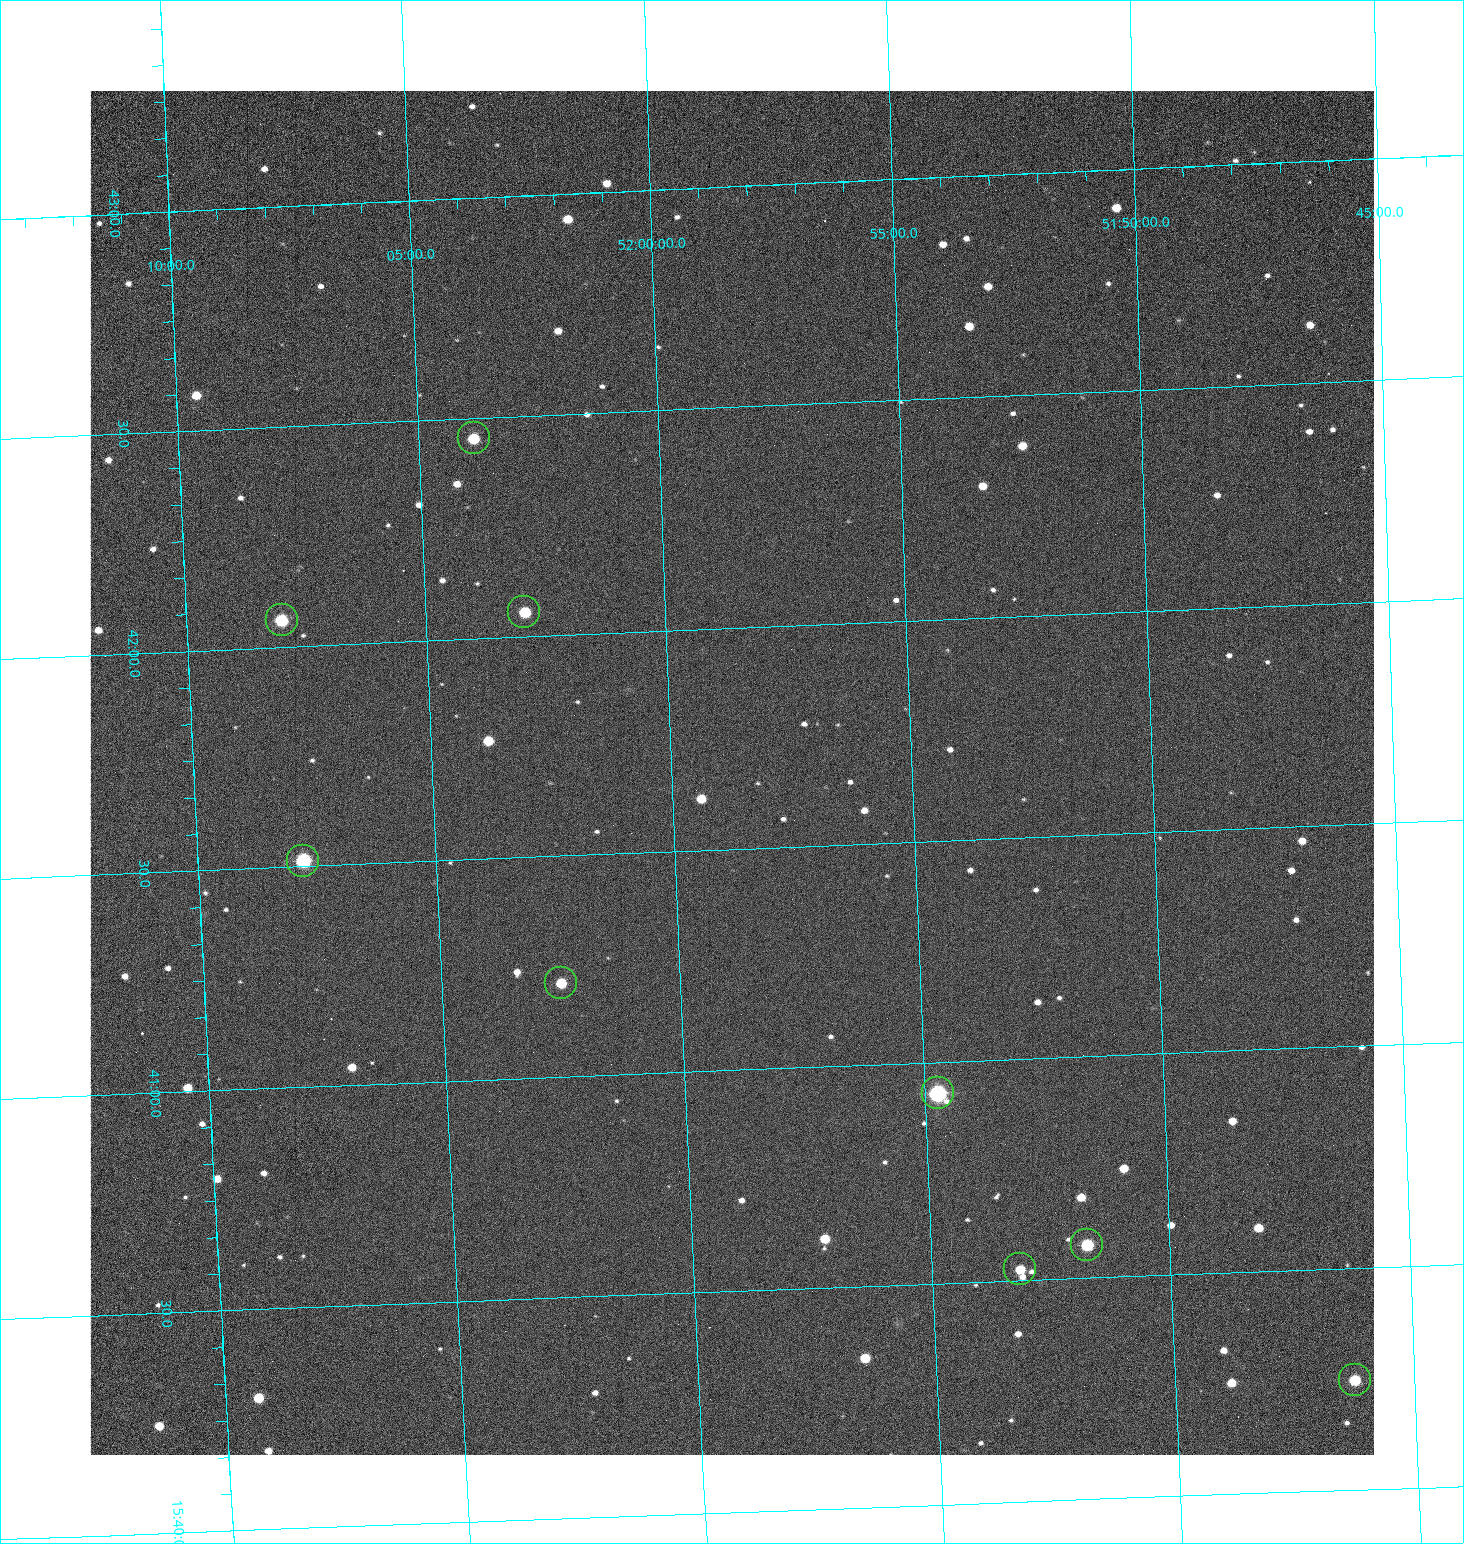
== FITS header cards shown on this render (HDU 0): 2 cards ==
NAXIS1  =                 1284 /fastest changing axis
NAXIS2  =                 1364 /next to fastest changing axis

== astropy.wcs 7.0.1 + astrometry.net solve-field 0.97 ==
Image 1284 x 1364 px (HDU 0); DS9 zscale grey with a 90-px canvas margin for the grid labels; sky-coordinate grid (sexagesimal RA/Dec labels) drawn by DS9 from the SOLVED WCS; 9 Tycho-2 reference stars matched to detected sources circled (green)
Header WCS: RA---TAN/DEC--TAN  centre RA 15:41:40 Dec +51:59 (235.42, +51.98 deg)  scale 1.26 arcsec/px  FOV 26.9' x 28.5'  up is +92 deg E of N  parity flipped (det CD > 0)
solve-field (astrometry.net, Tycho-2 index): VERIFIED the header's WCS against the Tycho-2 star catalogue (9 matches, 0 conflicts) and refined it, rather than solving blind
Solved WCS: RA---TAN-SIP/DEC--TAN-SIP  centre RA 15:41:40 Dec +51:59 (235.42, +51.98 deg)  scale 1.25 arcsec/px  FOV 26.8' x 28.5'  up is +92 deg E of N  parity flipped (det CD > 0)
The solver's refit moves the header's centre by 0.64 arcsec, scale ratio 0.9969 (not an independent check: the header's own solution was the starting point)
Tycho-2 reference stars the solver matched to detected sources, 9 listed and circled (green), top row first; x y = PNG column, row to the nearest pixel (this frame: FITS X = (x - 90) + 1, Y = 1364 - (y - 91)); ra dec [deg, ICRS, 3 dp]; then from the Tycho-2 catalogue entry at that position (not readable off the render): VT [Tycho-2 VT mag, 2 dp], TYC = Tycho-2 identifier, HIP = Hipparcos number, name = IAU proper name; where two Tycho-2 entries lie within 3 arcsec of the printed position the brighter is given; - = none
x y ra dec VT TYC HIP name
474 438 235.614 +52.064 11.61 3489-1132-1 - -
524 612 235.514 +52.049 11.19 3489-1407-1 - -
282 620 235.515 +52.133 11.12 3489-1380-1 - -
303 861 235.378 +52.130 9.31 3489-1322-1 76850 -
561 983 235.303 +52.042 11.52 3489-958-1 - -
938 1093 235.232 +51.912 9.59 3489-824-1 - -
1087 1245 235.143 +51.862 10.97 3489-1016-1 - -
1020 1269 235.131 +51.886 12.29 3489-908-1 - -
1355 1380 235.062 +51.771 11.53 3489-1453-1 - -